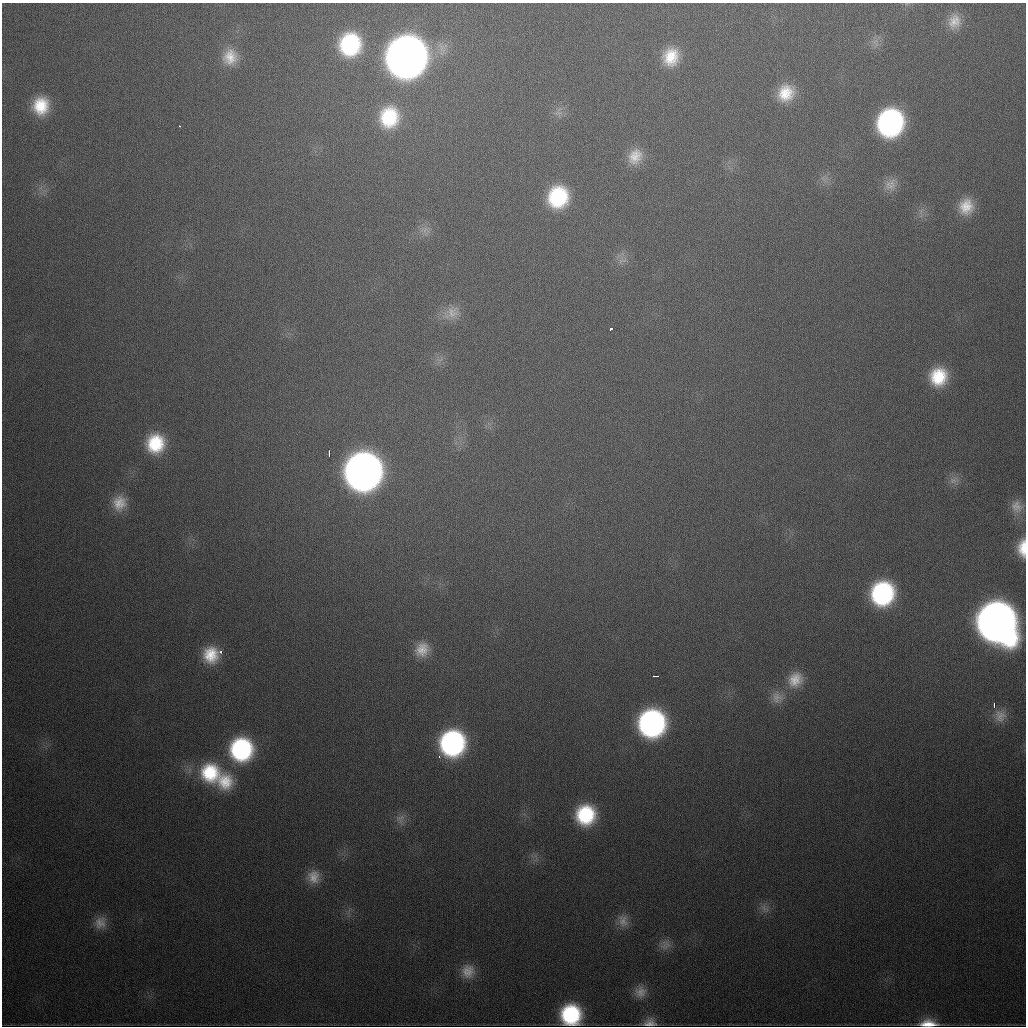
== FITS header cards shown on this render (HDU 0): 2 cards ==
NAXIS1  =                 1024
NAXIS2  =                 1024

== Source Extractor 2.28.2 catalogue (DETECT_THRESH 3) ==
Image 1024 x 1024 px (HDU 0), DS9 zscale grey, 1 PNG px = 1 image px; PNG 1028 x 1028 px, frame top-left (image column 1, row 1024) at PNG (2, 3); no overlay
Background 529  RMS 18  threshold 54.3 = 3 sigma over >= 5 px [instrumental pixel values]
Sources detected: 55; all 55 listed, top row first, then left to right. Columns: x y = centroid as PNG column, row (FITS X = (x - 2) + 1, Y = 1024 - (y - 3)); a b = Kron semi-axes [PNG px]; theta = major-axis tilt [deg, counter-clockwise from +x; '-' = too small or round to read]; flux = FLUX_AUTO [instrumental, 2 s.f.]
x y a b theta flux
954 21 21 17 73 2.3e+04
350 44 20 18 78 1.3e+05
230 57 20 18 80 2.7e+04
406 57 24 22 73 2.8e+06
671 57 21 18 75 4.0e+04
786 93 21 18 46 3.8e+04
41 106 19 17 83 4.6e+04
558 113 12 4 -4 4.4e+03
389 117 24 21 79 7.7e+04
890 123 21 19 70 3.3e+05
179 126 3 3 - 1.8e+03
635 156 21 17 60 2.6e+04
890 185 19 13 -37 1.5e+04
558 197 20 19 - 1.0e+05
966 207 21 19 77 3.2e+04
425 230 11 8 -13 8.4e+03
624 260 10 4 7 4.6e+03
452 313 24 18 35 2.3e+04
611 329 3 3 - 1.1e+04
938 377 21 19 67 5.7e+04
155 443 19 18 - 6.2e+04
329 453 6 2 89 3.7e+03
363 471 23 22 - 1.8e+06
953 480 12 9 27 8.6e+03
119 503 20 18 77 2.5e+04
1017 506 19 16 -63 1.7e+04
1022 548 20 10 89 2.5e+04
882 593 20 18 66 1.9e+05
996 622 25 22 -62 2.3e+06
422 649 19 17 52 2.4e+04
221 652 3 3 - 6.1e+03
211 655 20 19 - 4.1e+04
655 676 5 2 - 3.0e+03
795 680 20 17 51 2.5e+04
777 697 17 15 -81 1.4e+04
994 705 6 3 -89 3.7e+03
1000 716 17 15 -74 1.5e+04
652 723 20 20 - 3.7e+05
452 743 20 19 - 2.7e+05
241 749 22 21 - 1.8e+05
439 756 5 4 - 2.6e+03
210 773 28 26 -36 9.0e+04
225 782 24 21 77 4.4e+04
586 815 19 18 - 8.9e+04
400 819 15 11 73 9.6e+03
313 877 17 15 -85 1.9e+04
764 908 15 8 -47 8.2e+03
623 921 19 14 -75 1.5e+04
100 923 18 16 62 1.7e+04
665 945 16 13 37 1.1e+04
468 971 18 17 - 2.0e+04
640 992 17 16 - 1.7e+04
571 1015 18 17 - 1.2e+05
650 1023 17 11 2 1.2e+04
928 1024 20 8 0 2.2e+04
At the frame edge (FLAGS 8, measured only in part): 2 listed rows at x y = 1022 548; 928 1024